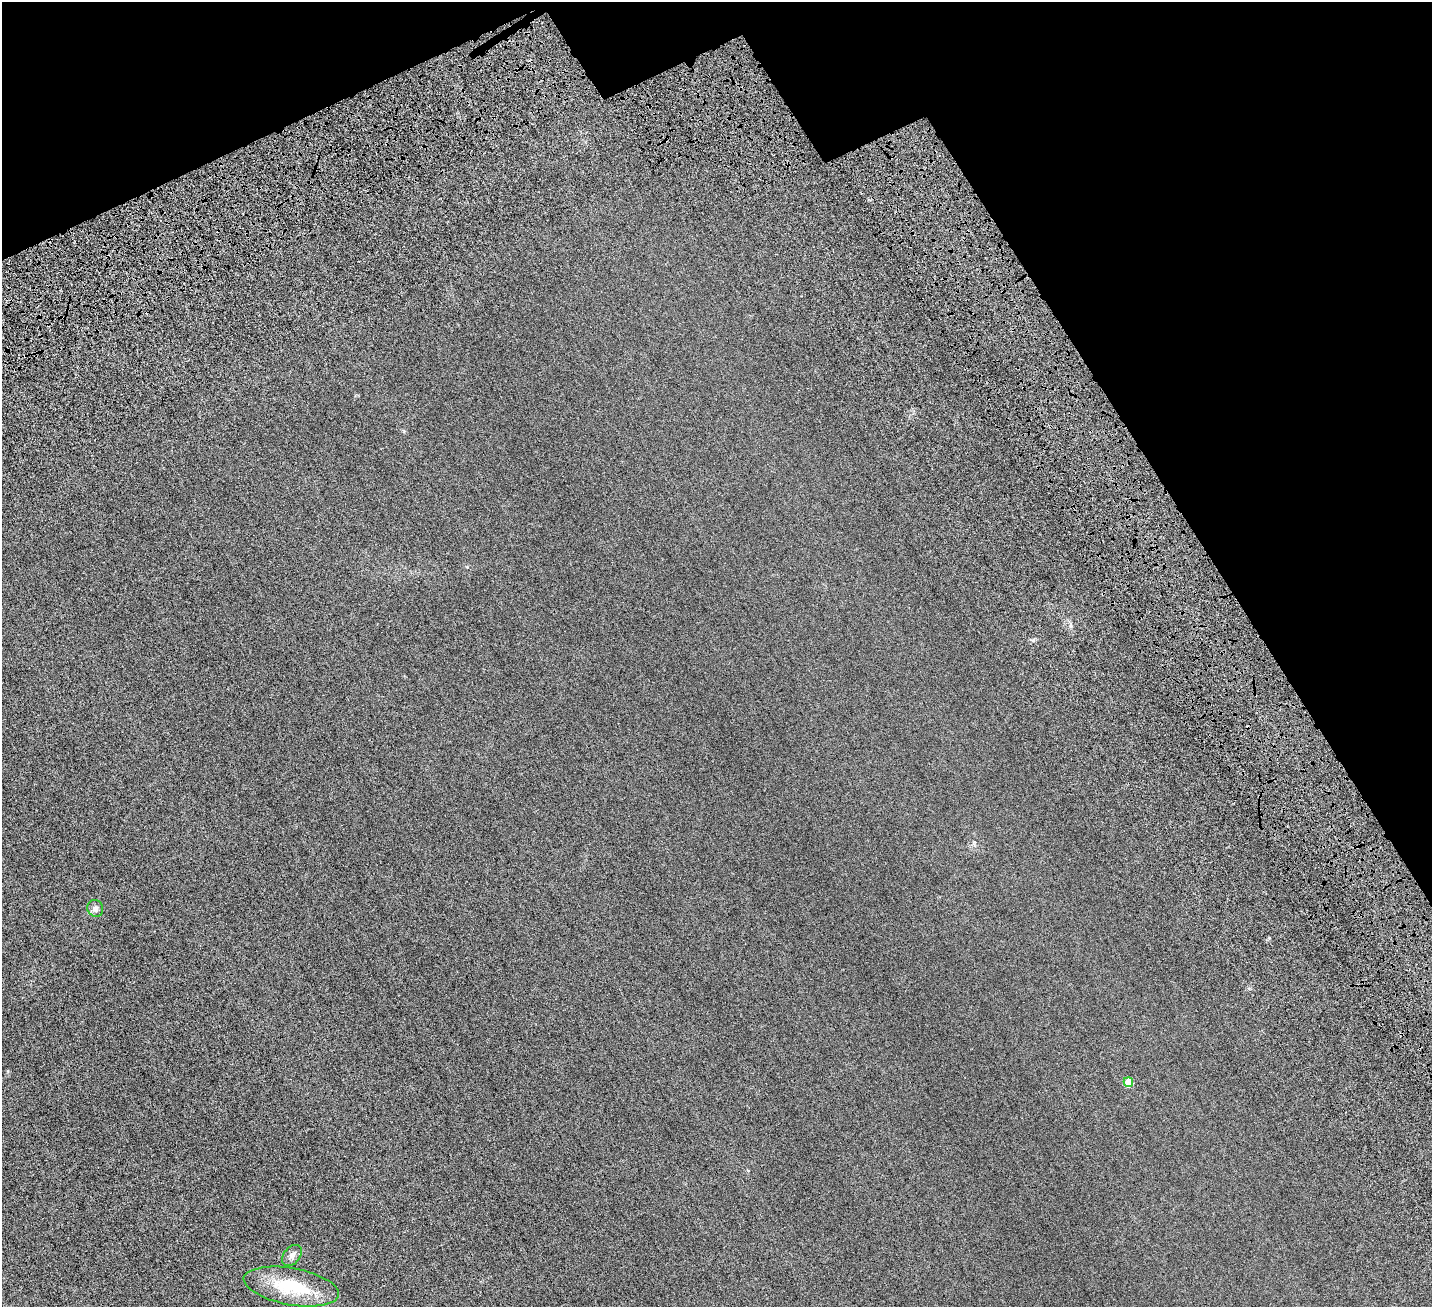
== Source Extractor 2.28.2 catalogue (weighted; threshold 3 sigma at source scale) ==
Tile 3 of 4 x 4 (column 3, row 1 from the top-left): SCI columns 3165-4594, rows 4395-5699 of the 6329 x 6320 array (HDU 1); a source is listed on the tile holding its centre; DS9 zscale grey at full resolution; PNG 1434 x 1309 px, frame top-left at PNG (2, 2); each listed source drawn as its Kron ellipse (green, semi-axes under 4 px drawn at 4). Shown black and unused: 20% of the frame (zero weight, under 6 of 12 exposures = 14% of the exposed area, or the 3 px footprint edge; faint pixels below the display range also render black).
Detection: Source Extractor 2.28.2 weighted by HDU 2 'WHT'; one run over the whole footprint, this tile lists its part. Background 0.00232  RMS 0.002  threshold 0.00827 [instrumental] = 3 sigma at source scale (4.09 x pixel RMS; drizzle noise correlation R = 1.36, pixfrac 0.8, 0.05/0.05 arcsec/px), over >= 5 px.
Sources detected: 4; all 4 listed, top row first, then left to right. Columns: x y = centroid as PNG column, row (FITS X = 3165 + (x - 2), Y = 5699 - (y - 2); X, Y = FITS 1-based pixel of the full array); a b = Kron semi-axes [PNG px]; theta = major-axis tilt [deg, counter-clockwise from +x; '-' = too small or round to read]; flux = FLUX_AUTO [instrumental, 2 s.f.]
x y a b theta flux
95 908 8 8 - 0.72
1128 1082 5 5 - 4.3
292 1255 12 8 49 0.79
291 1286 48 18 -10 9.5